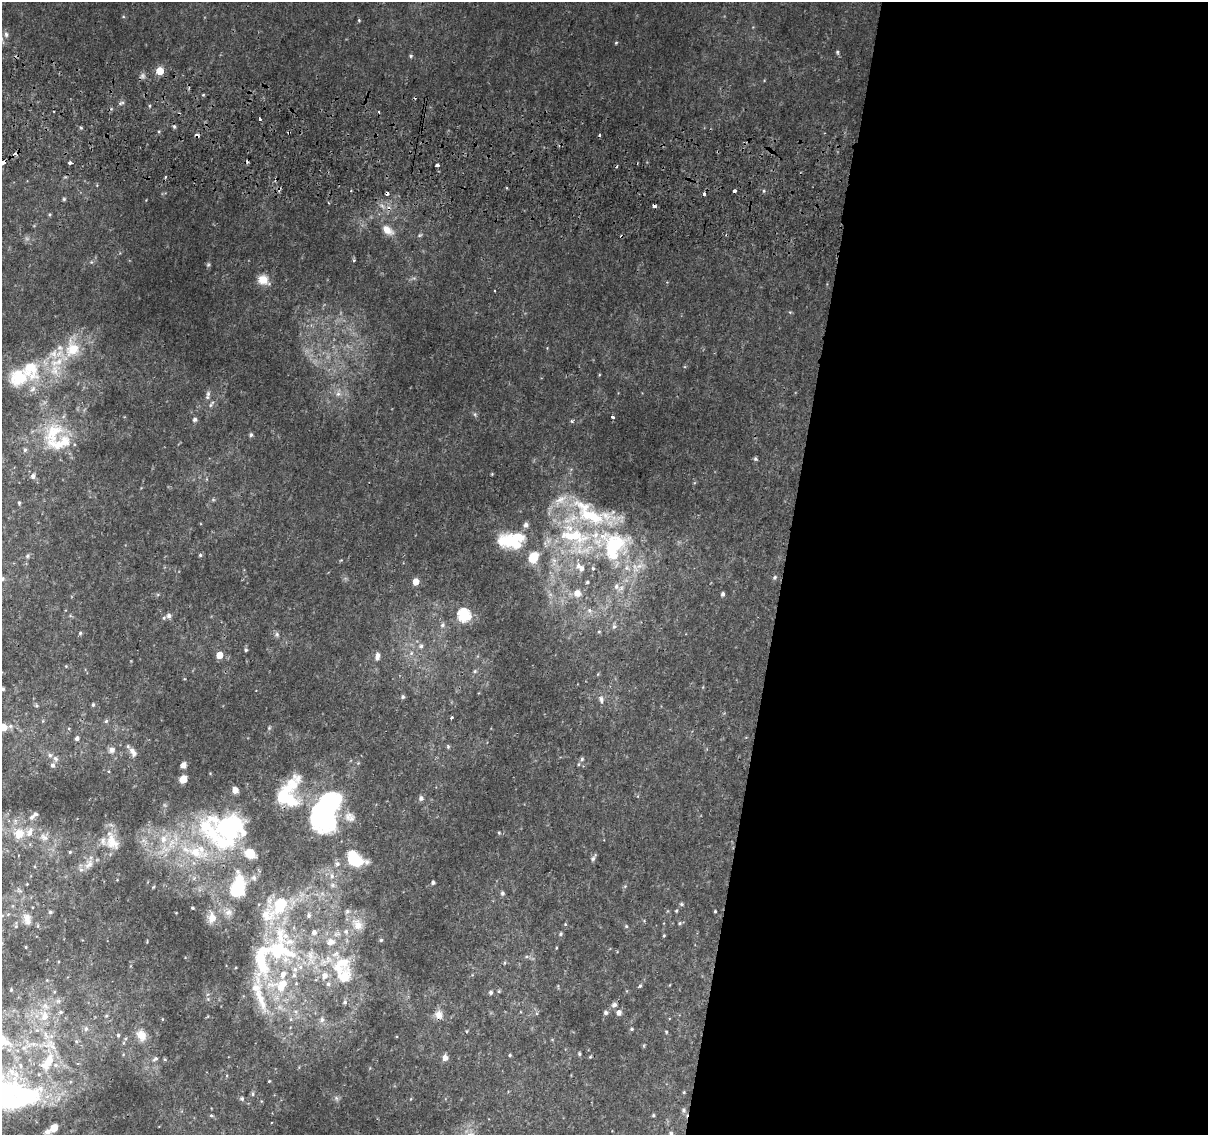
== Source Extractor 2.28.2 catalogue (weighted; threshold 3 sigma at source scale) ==
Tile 12 of 4 x 4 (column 4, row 3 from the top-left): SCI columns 3624-4829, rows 1397-2529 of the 4844 x 5117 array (HDU 1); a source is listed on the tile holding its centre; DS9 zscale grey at full resolution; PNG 1210 x 1137 px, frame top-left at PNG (2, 2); no overlay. Shown black and unused: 35% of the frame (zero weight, under 2 of 3 exposures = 2% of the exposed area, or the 3 px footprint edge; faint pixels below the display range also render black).
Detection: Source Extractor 2.28.2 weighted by HDU 2 'WHT'; one run over the whole footprint, this tile lists its part. Background 0.0172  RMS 0.004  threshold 0.0179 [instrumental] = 3 sigma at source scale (4.5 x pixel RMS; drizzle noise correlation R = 1.50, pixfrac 1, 0.0396/0.0396 arcsec/px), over >= 5 px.
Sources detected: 207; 4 inside a brighter object's white glare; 11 cosmic-ray / hot-pixel residue — not listed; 41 inside a brighter listed object's ellipse — not listed separately; the other 151 listed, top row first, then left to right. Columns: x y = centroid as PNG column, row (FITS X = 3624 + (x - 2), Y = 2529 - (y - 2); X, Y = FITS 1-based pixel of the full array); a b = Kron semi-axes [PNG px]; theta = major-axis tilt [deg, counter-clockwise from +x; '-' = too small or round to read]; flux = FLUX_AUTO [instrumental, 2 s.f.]
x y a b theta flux
359 20 5 3 - 0.36
6 34 7 5 -75 0.85
616 43 4 4 - 0.35
837 52 5 4 - 0.45
411 56 5 4 - 0.55
160 71 5 5 - 8.7
121 103 9 4 22 0.69
259 119 3 3 - 1.4
174 126 5 3 - 0.53
81 128 5 3 - 0.43
3 162 4 3 - 4.2
70 163 3 3 - 1.8
437 165 4 3 - 2.7
165 177 3 2 - 0.49
351 191 3 3 - 0.87
64 199 5 4 - 0.43
654 206 3 3 - 3.4
387 230 14 9 -37 3.6
263 280 13 11 -6 3.9
73 349 22 17 38 11
30 368 24 22 -69 13
338 394 6 6 - 1.1
208 395 12 5 78 1.1
613 417 3 3 - 0.6
195 419 5 4 - 0.92
53 432 36 18 66 12
251 435 5 5 - 0.66
25 450 5 4 - 0.59
755 459 5 4 - 0.56
33 476 5 5 - 1.2
19 503 4 3 - 0.41
591 516 51 19 -20 30
526 525 7 6 - 1.1
572 536 47 18 -8 26
506 540 27 17 -7 11
614 546 47 30 71 34
200 555 5 4 - 0.49
27 556 5 4 - 0.54
533 557 14 11 62 5.5
579 566 8 7 - 1.7
774 577 5 5 - 0.62
416 581 5 5 - 4.2
587 582 3 3 - 0.54
577 593 7 7 - 2.8
723 594 5 4 - 0.82
589 610 5 5 - 0.83
169 615 6 6 - 1.3
464 615 6 6 - 46
442 625 7 6 - 0.97
614 627 6 4 0 0.64
80 633 5 4 - 0.46
277 634 6 5 - 0.76
421 646 6 6 - 0.94
246 650 5 4 - 0.52
219 655 5 5 - 5.3
377 656 10 5 79 1.8
475 671 5 4 - 0.52
3 689 4 3 - 0.59
403 697 5 4 - 0.59
601 699 9 6 -80 1.4
93 705 5 4 - 0.52
452 717 4 3 - 0.43
106 721 5 5 - 0.51
3 727 7 6 - 6.2
77 738 4 4 - 0.97
448 746 5 4 - 0.49
112 750 5 5 - 1.8
132 750 7 6 - 1.3
55 759 8 6 -46 0.96
582 759 5 5 - 0.63
52 765 6 6 - 0.99
183 765 7 6 - 1.2
183 779 7 6 - 3.3
285 797 34 24 -44 18
421 798 6 5 - 1.2
331 804 51 21 56 67
32 817 7 5 53 1
229 827 46 36 31 45
499 833 4 3 - 0.36
19 834 15 12 57 5
44 837 13 5 -31 1.8
163 839 10 8 79 3.1
112 842 21 15 -57 6.5
70 852 4 4 - 0.39
593 858 6 5 - 0.86
354 859 16 11 -50 19
89 864 14 6 40 2.5
337 864 7 6 - 1.2
332 876 6 5 - 0.99
254 877 7 4 72 0.67
433 882 4 4 - 0.79
235 892 20 15 17 10
502 893 6 5 - 0.85
682 904 5 4 - 0.59
280 905 28 19 63 14
192 908 3 3 - 0.45
676 911 4 3 - 0.39
715 911 3 3 - 0.39
50 912 5 4 - 0.65
228 912 8 6 22 1.4
309 915 6 5 - 0.78
212 918 10 8 -83 3.5
27 919 18 8 -77 2.8
680 923 5 4 - 0.55
357 925 16 11 -67 4.4
626 926 5 4 - 0.42
346 931 7 6 - 1.1
314 932 6 6 - 1.3
561 934 5 4 - 0.54
664 935 5 3 - 0.33
381 940 5 4 - 0.46
331 942 10 8 9 2.5
280 951 42 24 -9 26
341 965 34 22 56 16
640 986 4 3 - 0.51
281 987 19 10 80 7.1
11 990 5 4 - 0.43
499 991 5 3 - 0.41
491 992 5 5 - 0.72
260 999 43 9 -69 9.2
345 1002 6 5 - 0.74
614 1005 6 5 - 1.3
61 1012 5 4 - 0.55
606 1012 5 5 - 0.74
619 1013 5 5 - 1.6
439 1015 11 10 - 2.5
45 1016 12 9 71 3.9
322 1020 7 6 - 1.2
86 1029 6 5 - 0.82
632 1029 4 4 - 0.49
467 1031 4 3 - 0.31
666 1032 5 3 - 0.32
118 1035 5 5 - 0.55
142 1035 13 10 -54 4.4
579 1054 4 3 - 0.52
510 1055 4 3 - 0.41
445 1058 5 5 - 2.3
155 1059 8 5 24 0.88
165 1060 5 3 - 0.4
47 1062 30 13 56 9.7
269 1081 3 3 - 0.29
3 1090 61 47 -69 68
684 1092 4 3 - 0.37
253 1094 6 4 -90 0.49
242 1098 6 4 -70 0.62
684 1110 6 5 - 0.75
653 1115 4 4 - 0.45
211 1116 5 3 - 0.43
54 1128 7 6 - 4.1
47 1132 8 6 7 1.5
671 1134 5 5 - 1
Overlapping masked pixels (flux is a lower limit): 2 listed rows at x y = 3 162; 654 206
Isophote crosses this tile's border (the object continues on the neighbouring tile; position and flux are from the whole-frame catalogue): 5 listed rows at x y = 3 162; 3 689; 3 727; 3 1090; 671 1134
Unlisted compact peaks at least as high as the median listed source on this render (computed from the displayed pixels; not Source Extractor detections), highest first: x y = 572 421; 208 265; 203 95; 354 260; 764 191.